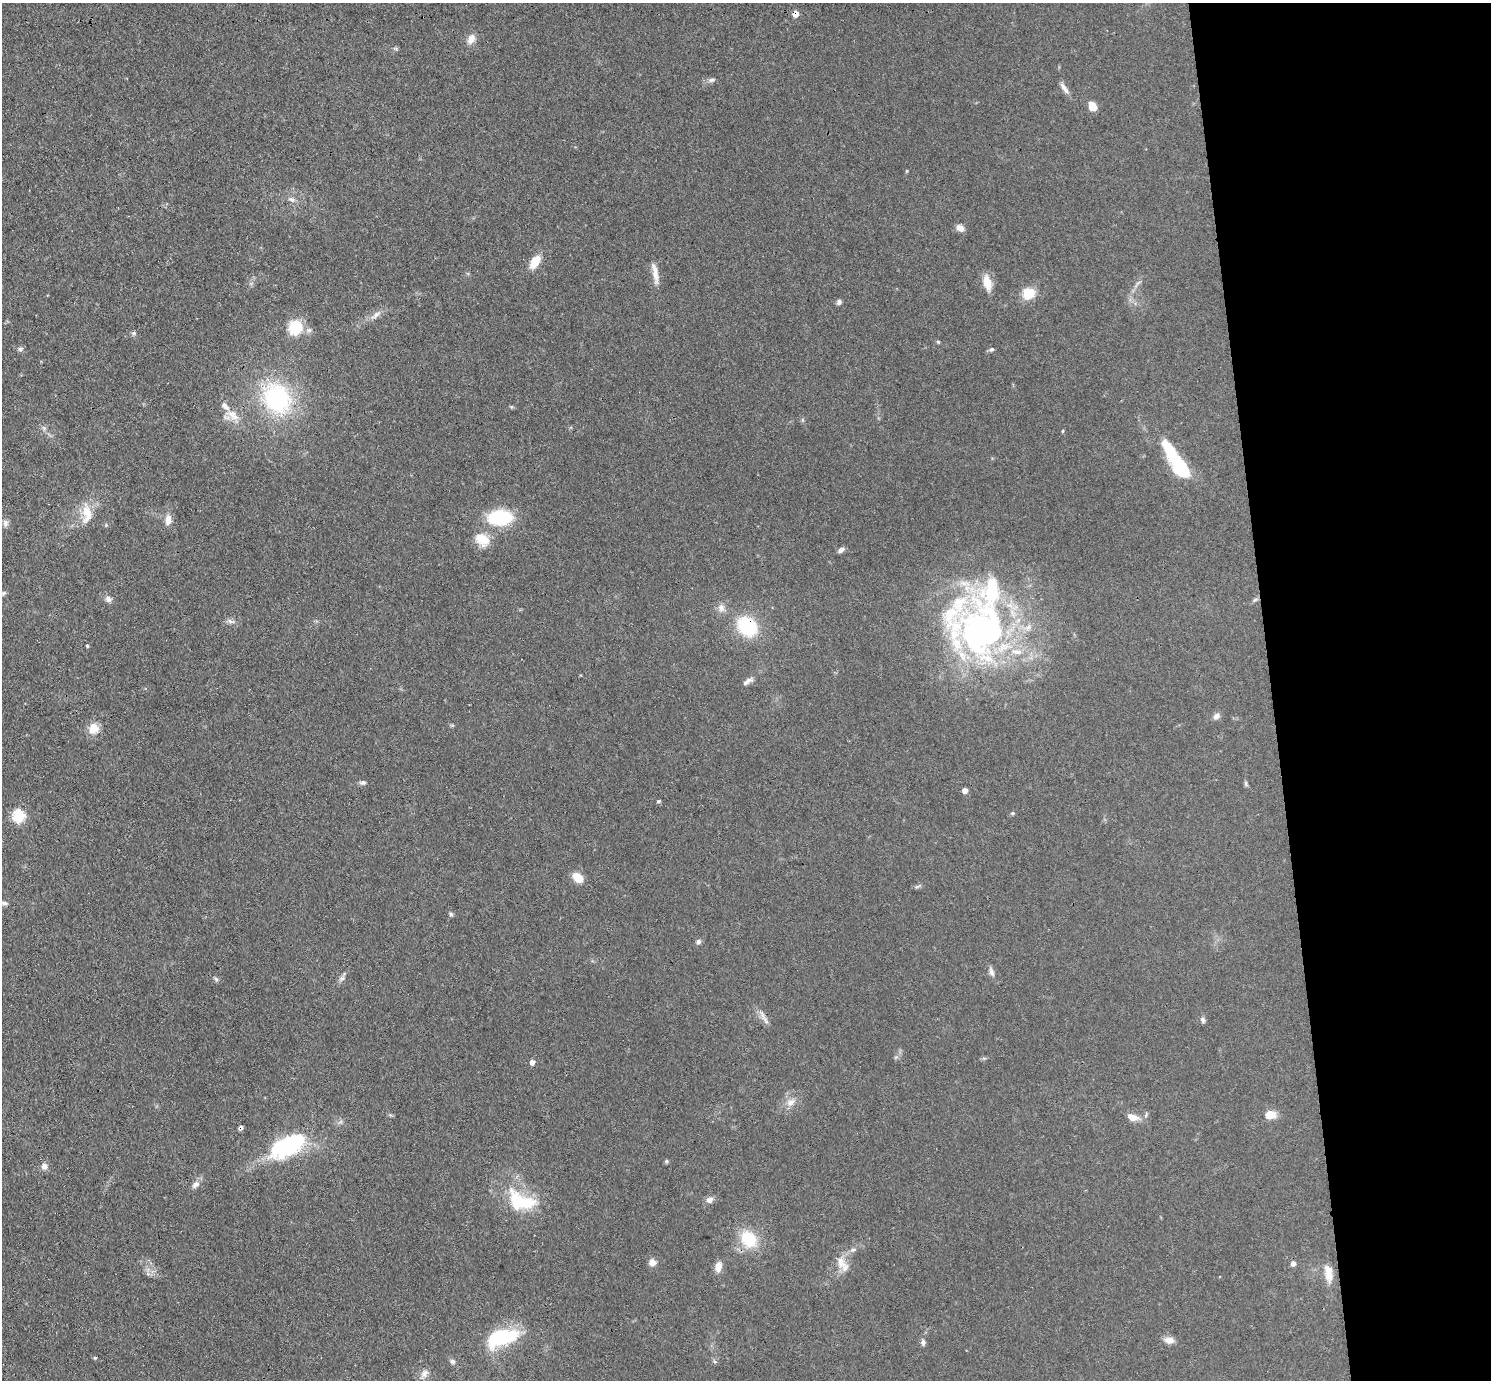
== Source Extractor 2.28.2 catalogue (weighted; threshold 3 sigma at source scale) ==
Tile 6 of 3 x 3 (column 3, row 2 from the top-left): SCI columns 3035-4523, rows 1512-2889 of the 4579 x 4505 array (HDU 1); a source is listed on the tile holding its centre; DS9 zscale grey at full resolution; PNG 1493 x 1382 px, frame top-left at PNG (2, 3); no overlay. Shown black and unused: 15% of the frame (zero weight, under 3 of 4 exposures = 5% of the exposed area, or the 3 px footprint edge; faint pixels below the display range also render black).
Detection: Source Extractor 2.28.2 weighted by HDU 2 'WHT'; one run over the whole footprint, this tile lists its part. Background 0.0693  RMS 0.0067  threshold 0.0303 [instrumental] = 3 sigma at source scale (4.5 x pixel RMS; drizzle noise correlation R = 1.50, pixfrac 1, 0.05/0.05 arcsec/px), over >= 5 px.
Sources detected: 85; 1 cosmic-ray / hot-pixel residue — not listed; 3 inside a brighter listed object's ellipse — not listed separately; the other 81 listed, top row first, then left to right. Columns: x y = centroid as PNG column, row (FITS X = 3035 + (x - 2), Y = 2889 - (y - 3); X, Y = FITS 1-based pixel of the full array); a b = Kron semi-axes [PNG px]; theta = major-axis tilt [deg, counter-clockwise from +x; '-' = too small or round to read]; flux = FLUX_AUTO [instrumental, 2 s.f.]
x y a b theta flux
795 14 5 5 - 6.3
471 39 13 9 65 5
712 80 10 5 6 2.1
1064 88 18 6 -56 3.5
1092 106 10 7 -60 8
292 199 11 6 -23 2.6
960 228 9 7 -35 3.9
535 262 14 8 57 12
655 273 30 7 -80 6.4
987 283 18 9 -75 9.4
1029 293 15 14 - 12
839 302 6 5 - 2
376 315 18 6 39 4.3
296 327 11 10 - 34
134 333 6 5 - 1.2
938 342 5 4 - 0.79
20 349 8 6 0 1.8
992 349 6 5 - 1.3
277 398 35 28 -57 84
511 407 5 3 - 0.69
233 415 21 11 -29 8.9
44 428 6 5 - 1.5
1063 431 5 3 - 0.68
1170 450 29 11 -58 23
1180 469 22 14 -50 32
87 512 22 13 -77 12
500 518 19 12 4 55
168 519 13 7 85 4.9
5 523 10 7 -85 2.6
482 540 20 14 -37 11
841 550 8 6 36 2.7
4 593 8 6 18 2
108 599 8 7 - 2.7
1255 600 7 5 30 1.3
721 608 12 9 -72 3.8
230 621 10 5 -27 2.2
747 626 19 15 -43 44
982 630 93 72 -39 260
87 646 3 3 - 0.81
748 680 12 6 17 3
1216 716 9 7 30 2.7
452 725 5 4 - 0.81
94 729 14 12 83 8.3
363 782 8 5 5 1.9
1246 783 8 4 -82 1.1
965 790 5 4 - 4.4
659 801 5 4 - 0.86
1012 813 5 4 - 0.85
19 816 6 6 - 71
578 878 11 8 -42 11
3 903 20 6 -4 3.7
451 914 6 5 - 1.4
698 942 7 6 - 1.9
991 972 14 6 -72 2.7
342 978 8 6 -1 1.9
216 979 7 5 -66 1.3
1203 1020 8 6 -59 1.9
766 1021 17 6 -57 3.6
532 1062 5 4 - 3.8
791 1102 13 9 28 4.9
1270 1115 15 10 -1 6.9
1132 1117 14 8 -17 6.1
289 1145 30 14 28 99
666 1161 6 5 - 0.97
44 1166 9 9 - 3
196 1184 11 8 37 3.3
709 1200 9 7 25 3.2
521 1201 41 23 -22 38
749 1239 17 14 -55 26
853 1250 8 5 20 1.8
652 1262 8 8 - 4
841 1262 17 12 -84 7.8
1293 1263 6 5 - 2.6
718 1267 10 7 80 6.6
1328 1273 23 10 -82 8.5
502 1337 35 16 16 48
1169 1340 11 7 -10 5.4
923 1342 7 6 - 1.9
95 1358 5 4 - 0.74
452 1361 7 6 - 1.7
424 1373 12 8 54 3.9
Overlapping masked pixels (flux is a lower limit): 2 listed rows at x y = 795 14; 747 626
Isophote crosses this tile's border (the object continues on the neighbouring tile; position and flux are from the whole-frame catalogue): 2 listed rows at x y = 4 593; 3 903